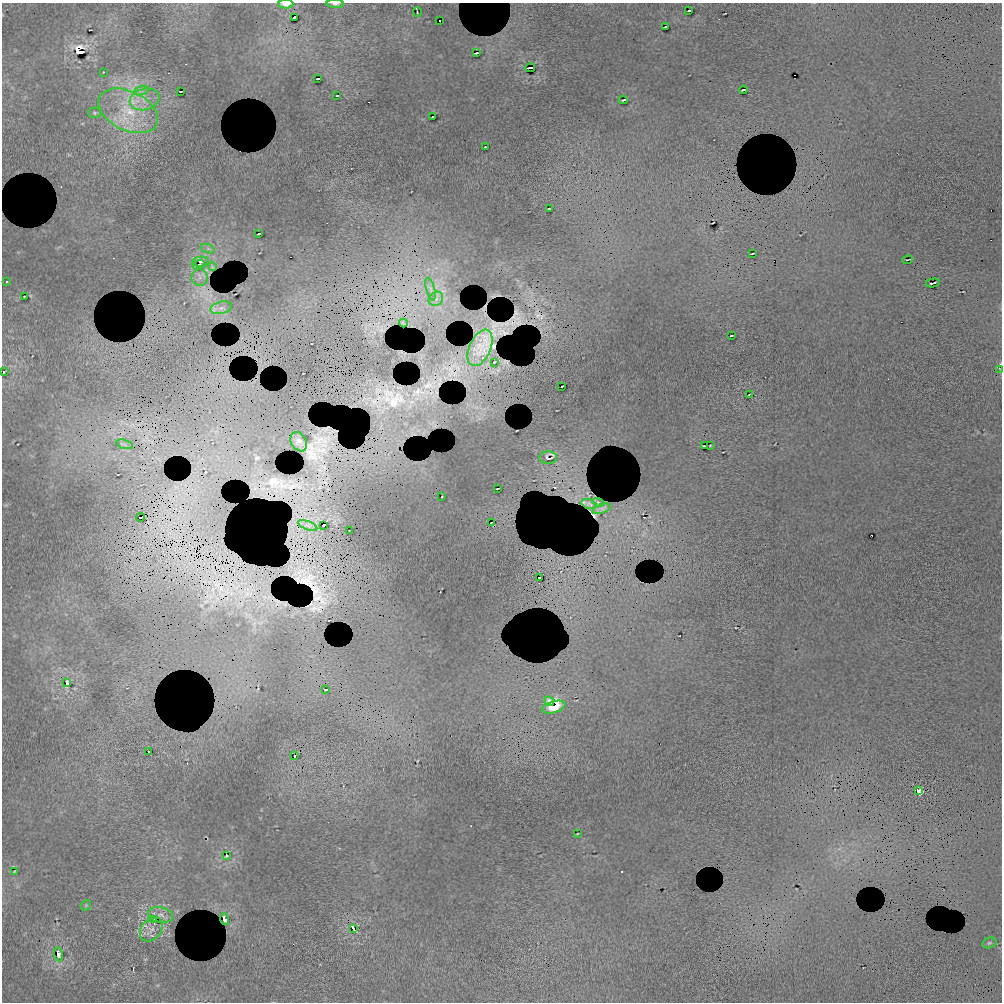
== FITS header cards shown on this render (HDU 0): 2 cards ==
NAXIS1  =                 1000 / length of data axis 1
NAXIS2  =                 1000 / length of data axis 2

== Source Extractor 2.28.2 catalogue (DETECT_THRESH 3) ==
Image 1000 x 1000 px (HDU 0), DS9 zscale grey, 1 PNG px = 1 image px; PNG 1004 x 1004 px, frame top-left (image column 1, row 1000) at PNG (2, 3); each listed source drawn as its Kron ellipse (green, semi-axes under 4 px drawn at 4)
Background 800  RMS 17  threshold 52.1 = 3 sigma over >= 5 px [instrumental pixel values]
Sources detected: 103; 25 with non-positive FLUX_AUTO (blend fragments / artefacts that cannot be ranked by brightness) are neither listed nor drawn; the other 78 listed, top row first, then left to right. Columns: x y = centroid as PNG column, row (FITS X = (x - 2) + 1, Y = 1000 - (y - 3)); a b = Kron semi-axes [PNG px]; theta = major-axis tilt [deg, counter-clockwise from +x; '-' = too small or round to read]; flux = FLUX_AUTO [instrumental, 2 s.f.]
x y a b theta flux
286 4 7 4 -1 8800
335 4 8 3 -2 3100
689 10 3 2 - 1300
417 12 5 2 - 1300
294 17 3 2 - 2100
440 21 2 2 - 1200
665 27 3 2 - 1100
476 53 4 2 - 1400
530 68 5 2 - 4600
103 72 2 2 - 700
318 79 3 2 - 1600
743 90 4 2 - 1300
141 91 7 4 19 3700
181 91 3 2 - 730
337 96 3 2 - 640
145 99 15 10 14 17000
623 100 4 2 - 1200
128 111 32 19 -26 61000
95 113 6 5 - 1900
433 117 4 2 - 1200
485 147 3 2 - 960
549 208 3 2 - 930
259 234 3 2 - 940
208 249 7 4 -19 2900
752 253 3 2 - 1100
908 260 5 2 - 1000
200 262 8 5 3 2700
198 265 6 3 19 2000
212 267 4 2 - 1300
200 278 8 8 - 6400
7 281 4 2 - 1000
933 283 7 2 13 2500
431 289 12 4 -75 4100
24 296 3 2 - 930
436 299 8 6 45 5100
221 308 11 6 13 5900
403 323 4 2 - 990
731 335 3 2 - 850
480 348 19 10 66 25000
494 362 3 2 - 980
1000 369 3 2 - 840
4 372 3 2 - 680
562 386 3 2 - 1400
749 395 3 2 - 990
299 442 10 7 -57 10000
125 444 9 3 -17 2600
704 446 4 2 - 710
710 446 3 2 - 870
548 458 9 6 2 3900
497 489 3 2 - 860
442 497 2 2 - 630
598 503 5 3 - 2800
589 504 8 4 -18 5600
601 509 9 4 21 4900
141 517 4 2 - 2400
491 523 2 2 - 810
308 525 10 3 -21 3100
323 525 3 2 - 2900
350 530 3 2 - 1000
539 578 3 2 - 1600
67 683 4 3 - 72000
325 690 3 2 - 720
549 701 5 4 - 780
554 707 12 6 16 11000
148 752 3 2 - 870
294 756 3 2 - 1300
918 790 4 3 - 57000
577 834 3 2 - 770
226 856 3 3 - 1200
14 871 3 2 - 990
86 905 6 4 48 1300
161 915 12 8 -12 6200
224 919 6 3 -72 3700
154 920 4 4 - 150000
353 928 4 3 - 33000
151 929 13 10 50 8700
989 943 7 5 15 2100
58 954 7 4 -81 4300
At the frame edge (FLAGS 8, measured only in part): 3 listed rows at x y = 286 4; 335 4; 1000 369
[25 non-positive-flux detections neither listed nor drawn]